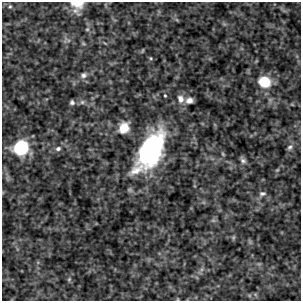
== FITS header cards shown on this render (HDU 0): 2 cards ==
NAXIS1  =                  299 / FITS: X Dimension
NAXIS2  =                  299 / FITS: Y Dimension

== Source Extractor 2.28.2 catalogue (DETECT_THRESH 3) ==
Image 299 x 299 px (HDU 0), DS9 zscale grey, 1 PNG px = 1 image px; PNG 303 x 303 px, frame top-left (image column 1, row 299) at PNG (2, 2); no overlay
Background 3320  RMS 110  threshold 327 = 3 sigma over >= 5 px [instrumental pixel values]
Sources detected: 27; all 27 listed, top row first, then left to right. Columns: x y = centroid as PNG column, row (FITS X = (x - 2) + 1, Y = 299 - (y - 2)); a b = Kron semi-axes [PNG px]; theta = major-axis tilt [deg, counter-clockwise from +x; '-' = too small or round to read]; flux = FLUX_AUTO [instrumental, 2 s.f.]
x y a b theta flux
77 4 15 13 -34 1.1e+05
10 6 5 5 - 1.1e+04
87 29 6 5 - 1.3e+04
83 43 5 5 - 9.5e+03
143 50 6 3 71 6.3e+03
151 58 5 4 - 8.9e+03
84 75 9 8 - 3.2e+04
264 82 10 8 -16 2.8e+05
165 95 4 3 - 7.9e+03
181 99 11 8 -73 5.4e+04
189 100 7 6 - 4.1e+04
72 102 6 6 - 1.9e+04
82 102 8 6 1 2.1e+04
124 128 12 10 55 1.3e+05
290 147 9 6 49 2.2e+04
21 148 12 11 - 5.9e+05
58 149 8 6 24 2.6e+04
150 150 42 20 61 1.3e+06
223 154 6 3 -46 8.3e+03
243 160 10 6 -57 2.4e+04
277 170 5 4 - 8.2e+03
262 194 10 7 17 2.6e+04
213 220 7 4 0 1.3e+04
233 237 7 5 70 1.2e+04
202 269 7 4 71 1.8e+04
69 279 6 5 - 1.1e+04
178 299 5 3 - 6.2e+03
At the frame edge (FLAGS 8, measured only in part): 2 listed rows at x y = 77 4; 178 299